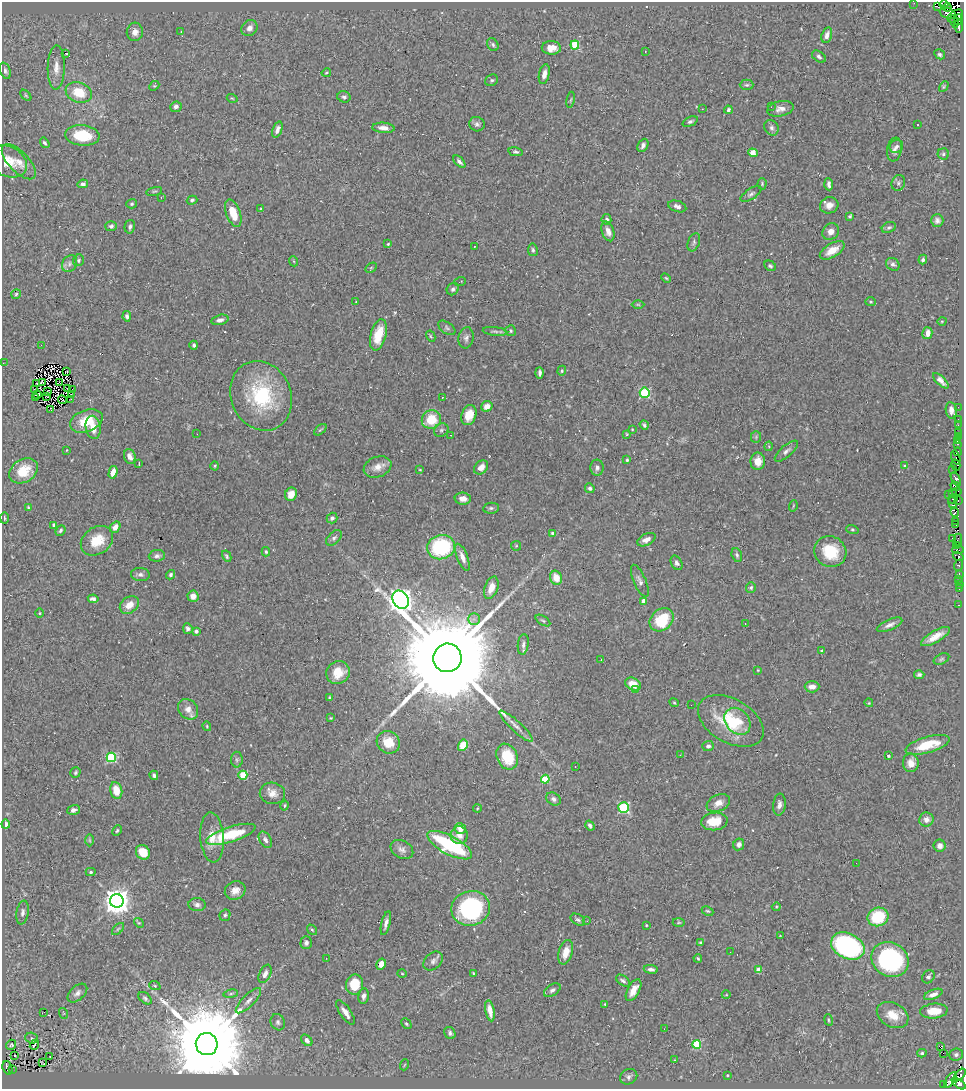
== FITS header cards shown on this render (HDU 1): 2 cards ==
NAXIS1  =                  962
NAXIS2  =                 1087

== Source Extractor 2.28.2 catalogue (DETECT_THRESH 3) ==
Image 962 x 1087 px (HDU 1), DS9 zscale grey, 1 PNG px = 1 image px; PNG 966 x 1091 px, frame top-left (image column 1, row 1087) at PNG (2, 2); each listed source drawn as its Kron ellipse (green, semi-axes under 4 px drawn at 4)
Background 0.312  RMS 0.021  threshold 0.0626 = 3 sigma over >= 5 px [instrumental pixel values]
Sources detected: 391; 11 with non-positive FLUX_AUTO (blend fragments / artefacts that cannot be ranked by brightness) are neither listed nor drawn; the other 380 listed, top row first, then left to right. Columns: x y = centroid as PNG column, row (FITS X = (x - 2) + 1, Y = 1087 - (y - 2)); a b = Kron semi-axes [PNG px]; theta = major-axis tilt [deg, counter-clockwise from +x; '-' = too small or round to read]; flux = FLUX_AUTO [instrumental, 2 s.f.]
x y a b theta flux
914 3 2 2 - 5.7
944 4 4 2 - 230
937 6 3 2 - 29
947 7 4 2 - 53
948 13 8 5 -19 500
955 16 8 5 35 780
958 20 5 3 - 72
954 21 6 4 -76 390
959 26 7 3 88 340
249 28 9 7 47 8.6
135 32 9 8 - 9
181 32 3 2 - 1
827 35 8 5 73 7.3
493 45 7 5 -59 2.7
575 45 4 4 - 72
551 48 9 7 -2 13
645 51 2 2 - 0.79
65 53 3 2 - 22
940 54 5 4 - 3.1
819 57 8 5 -35 3.3
56 67 22 8 89 15
5 71 8 5 -70 3.5
326 73 5 3 - 1.3
544 74 10 5 77 9.6
492 80 7 5 29 2.8
747 85 7 5 1 2.6
154 86 5 4 - 1.8
944 86 6 3 59 1.5
79 92 13 10 -19 35
26 95 6 4 -45 2
344 97 6 5 - 3.4
232 98 5 3 - 1.5
571 100 8 4 81 2.4
176 107 6 5 - 5.8
771 107 2 2 - 5.4
702 109 2 2 - 0.69
780 109 13 7 11 8.9
728 110 4 3 - 3
690 122 8 4 23 3.1
477 124 8 7 - 4.2
917 125 2 2 - 20
383 128 11 5 -5 9.4
771 128 8 7 - 4.6
277 129 8 4 69 7.2
82 135 17 10 -6 53
45 143 5 3 - 2.6
643 145 7 5 63 4.5
896 146 7 6 - 3.9
894 150 12 7 81 6.9
516 152 7 4 -11 2.9
753 153 5 4 - 24
943 154 5 5 - 2.7
8 161 20 14 -28 25
19 162 22 10 -46 16
459 162 7 4 -46 4.1
898 183 8 6 67 3.6
83 184 5 4 - 4.1
762 184 6 4 89 1.9
829 184 6 3 -86 4.2
154 191 8 3 13 1.9
751 194 12 5 33 4.2
161 197 3 2 - 1.5
192 200 5 4 - 2.6
132 204 5 4 - 2.1
829 205 9 8 - 9.5
677 206 9 5 -18 5.9
261 208 4 2 - 1.1
233 213 14 7 -69 26
850 216 4 3 - 2.3
606 219 5 5 - 3.6
937 221 6 6 - 4.8
111 226 6 5 - 2.9
130 227 7 5 78 3.9
889 227 7 5 24 3.1
608 231 10 6 -71 9.5
831 232 9 7 49 8.4
694 242 9 6 70 4
388 244 3 3 - 1.5
474 246 3 2 - 2.3
533 250 6 5 - 2.9
832 250 14 6 31 19
923 259 5 4 - 3.1
79 260 6 5 - 2.9
293 261 5 3 - 1.4
70 264 9 7 56 5.3
893 264 7 6 - 3.9
770 266 6 4 -31 2.8
371 268 6 4 31 1.6
666 278 5 3 - 1.6
460 281 6 2 19 1.3
453 289 6 5 - 3.6
16 294 5 4 - 1.9
356 302 3 2 - 0.98
871 302 5 4 - 1.8
638 304 6 4 -1 1.7
127 316 5 4 - 4.3
220 320 8 5 14 5.4
942 321 4 3 - 1.2
447 328 10 5 -35 3.3
495 331 12 4 -6 3.4
511 331 5 5 - 2.2
927 333 6 5 - 9.6
378 335 16 7 75 33
431 336 6 4 -61 1.8
466 338 10 7 80 5.5
41 345 2 2 - 6.8
194 345 4 3 - 3.4
3 363 2 2 - 21
562 371 5 4 - 1.8
67 372 3 2 - 1.4
540 373 5 3 - 4.2
941 381 10 4 -44 6.5
42 382 4 2 - 0.86
59 383 3 2 - 1.4
37 384 2 2 - 0.86
34 389 3 2 - 2.4
68 389 3 2 - 1.4
73 390 2 2 - 1.9
48 392 3 2 - 1.9
645 393 5 5 - 120
71 394 2 2 - 2.9
37 395 4 2 - 1.3
261 396 36 30 -66 120
47 397 3 2 - 0.43
442 397 3 2 - 3.7
36 398 2 2 - 0.91
71 399 2 2 - 1
62 400 5 2 - 1.5
487 406 6 5 - 12
958 407 2 2 - 2.1
51 410 4 2 - 3
951 410 8 5 -80 6.8
469 415 10 7 70 19
958 419 2 2 - 2.4
431 420 10 9 - 38
86 421 17 11 21 37
644 425 5 4 - 2.6
958 425 2 2 - 6.9
93 427 12 7 -80 17
632 429 3 3 - 1.4
320 430 7 3 39 1.5
441 430 7 6 - 3.2
958 432 2 2 - 9.1
197 434 3 2 - 1
627 434 4 4 - 1.2
451 435 2 2 - 1.1
958 436 2 2 - 13
756 437 5 5 - 2.5
957 441 3 3 - 9
958 444 3 2 - 18
769 446 4 3 - 1.1
67 450 4 2 - 0.87
786 451 14 5 41 5.5
957 452 4 3 - 340
130 456 7 5 -70 8
956 457 7 3 -74 58
627 460 3 3 - 2
758 461 9 7 89 13
139 464 3 2 - 1.1
956 465 5 3 - 70
215 466 4 3 - 1.3
905 466 4 3 - 1.5
377 467 14 10 22 13
481 467 8 6 46 10
597 468 8 6 -87 4.7
952 469 3 2 - 3.5
420 470 4 2 - 0.94
23 471 15 11 32 34
113 472 6 4 75 14
956 479 7 3 -61 390
955 486 5 3 - 170
590 488 5 4 - 3.2
957 492 5 2 - 150
952 493 3 3 - 25
291 494 7 5 65 16
948 494 2 2 - 2.3
463 499 8 6 -4 9.1
953 499 5 3 - 280
958 501 2 2 - 27
952 502 6 3 -79 13
793 506 6 3 72 1.5
28 507 3 3 - 1.1
491 508 8 5 8 3
955 512 5 3 - 180
4 518 6 2 88 1.8
332 518 5 5 - 4.7
955 521 2 2 - 190
54 525 4 4 - 3.7
956 525 3 2 - 13
115 527 6 5 - 9.3
852 529 6 4 -16 2.1
60 530 6 4 48 2.7
553 533 4 3 - 7.2
334 538 9 6 44 4.3
952 538 3 2 - 4.3
646 540 10 5 27 9.7
958 540 6 2 90 18
97 541 17 13 35 33
957 545 3 2 - 15
516 546 5 5 - 1.7
441 547 14 12 14 120
958 550 5 3 - 16
266 552 5 3 - 2.1
830 552 16 15 - 46
737 555 7 5 -72 3.1
157 556 8 5 6 4.8
227 556 6 4 -62 2.4
958 556 6 4 -33 590
462 557 14 5 -68 10
677 563 8 5 -61 4.4
958 565 5 3 - 56
140 574 9 6 -6 4.8
959 574 3 2 - 22
171 575 5 4 - 2.9
556 578 7 6 - 21
959 579 2 2 - 3.2
640 581 17 6 -67 6.5
959 584 2 2 - 8.8
751 587 5 5 - 2.9
491 588 12 6 70 16
959 589 2 2 - 2.3
193 596 5 5 - 10
93 599 5 4 - 4.5
401 600 10 7 -57 1500
643 601 4 4 - 16
129 605 10 8 37 16
959 605 3 2 - 1.9
39 613 5 3 - 1.4
474 619 6 6 - 3.9
662 620 13 10 42 60
543 621 8 4 -33 2.4
745 624 3 3 - 1.1
889 625 14 5 24 7.5
188 629 5 5 - 3.5
196 631 4 3 - 5.2
935 637 16 5 30 17
523 644 10 5 83 5.3
821 650 3 2 - 1.3
447 658 14 14 - 55000
941 659 8 5 27 2.8
601 660 3 2 - 4
758 670 3 3 - 0.99
338 673 12 11 - 24
919 675 5 4 - 3.1
633 684 8 6 -29 23
812 687 7 5 0 9.2
636 690 3 3 - 4.3
329 698 3 2 - 1.4
674 703 5 3 - 1.5
869 703 4 3 - 1.3
691 705 2 2 - 0.92
188 709 11 9 -46 12
331 718 4 4 - 1.2
731 721 36 22 -30 72
737 721 15 11 -49 27
207 726 5 3 - 1.7
516 726 22 5 -43 8.8
388 742 12 11 - 27
463 745 6 5 - 25
927 745 23 8 16 39
708 746 6 5 - 4.1
680 755 3 2 - 1.3
888 756 3 3 - 2.8
111 757 5 4 - 110
507 757 13 10 -66 44
237 760 8 6 -90 3.2
911 763 9 8 - 11
575 767 2 2 - 0.74
75 773 5 5 - 2.2
154 775 5 3 - 3.7
243 775 4 4 - 57
545 779 4 4 - 63
116 790 9 6 -78 23
272 793 12 10 -10 12
554 799 8 6 -35 4.7
718 803 12 8 24 12
779 805 11 6 84 7
284 806 5 4 - 2
624 808 5 5 - 160
477 809 4 2 - 1.1
73 810 6 4 17 4.6
926 820 7 7 - 8.6
714 821 13 9 6 33
6 824 4 3 - 6.9
590 825 5 4 - 5.2
460 829 6 5 - 13
117 831 5 3 - 1.8
231 834 26 7 17 70
459 835 9 8 - 14
212 837 25 11 -86 24
89 840 6 4 -88 2.1
265 840 9 5 -59 5.1
739 844 6 5 - 5.6
450 845 25 9 -28 140
940 846 6 6 - 8.4
402 849 12 9 -29 7.1
143 852 8 6 -52 25
856 863 2 2 - 0.62
91 872 5 4 - 2.4
235 890 10 9 - 11
117 901 7 6 - 1900
197 905 8 6 -5 5.9
776 907 4 4 - 1.5
471 908 19 17 16 180
707 911 6 4 -25 1.8
23 912 12 6 81 5.2
225 915 6 5 - 2.5
878 917 10 9 - 72
578 920 8 5 -31 3.2
587 921 3 2 - 1.2
679 922 6 4 -1 1.7
139 923 5 4 - 1.9
386 923 12 4 77 6.4
646 925 3 3 - 1.6
118 929 7 4 45 2.6
312 930 6 4 -51 1.8
780 936 4 3 - 1.1
306 943 6 5 - 3.8
700 943 4 4 - 2
848 946 17 12 -26 300
566 952 12 7 74 18
730 952 2 2 - 0.6
326 958 2 2 - 0.69
698 958 4 3 - 1.7
890 959 19 17 -31 220
433 961 11 8 44 5.5
381 964 6 4 60 12
651 969 7 4 -7 4.6
759 970 4 4 - 18
473 973 4 3 - 1.4
265 974 10 5 65 7.7
402 974 5 3 - 1.3
928 977 7 5 52 4.3
623 981 8 5 -36 3.8
355 985 10 8 79 40
155 986 6 4 -20 1.9
552 990 9 5 33 4.1
633 990 12 6 61 14
77 993 12 7 42 6.9
231 994 7 3 9 2.3
933 994 10 4 22 7.6
726 995 4 3 - 1
364 996 8 5 81 4.8
145 998 7 5 -40 3.3
248 1001 17 6 45 8
605 1004 3 3 - 1.4
490 1011 11 4 -79 13
934 1011 14 7 6 28
44 1012 3 2 - 0.54
345 1012 14 5 -56 11
63 1013 5 3 - 1.3
893 1015 17 12 -28 25
828 1020 6 2 -79 1.5
278 1022 8 7 - 4.2
406 1024 6 4 -45 2.1
664 1029 2 2 - 0.63
450 1033 6 5 - 4.2
32 1038 6 5 - 2.7
307 1040 6 4 -47 7.2
207 1044 11 11 - 35000
697 1044 4 4 - 75
11 1045 5 4 - 2
34 1045 5 2 - 1.7
941 1046 3 3 - 30
922 1053 4 3 - 2.5
943 1053 2 2 - 670
15 1055 3 2 - 2.6
956 1055 7 6 - 4.1
50 1056 3 2 - 0.84
675 1060 4 3 - 1.1
42 1063 4 2 - 1
404 1065 5 3 - 1.2
7 1068 7 4 -72 12
12 1069 3 2 - 2.8
727 1075 3 2 - 1.3
960 1075 7 4 48 73
629 1077 9 7 32 4.8
950 1080 9 4 58 290
959 1084 8 4 -36 550
943 1085 3 3 - 15
At the frame edge (FLAGS 8, measured only in part): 2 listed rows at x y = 914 3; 3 363
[11 non-positive-flux detections neither listed nor drawn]